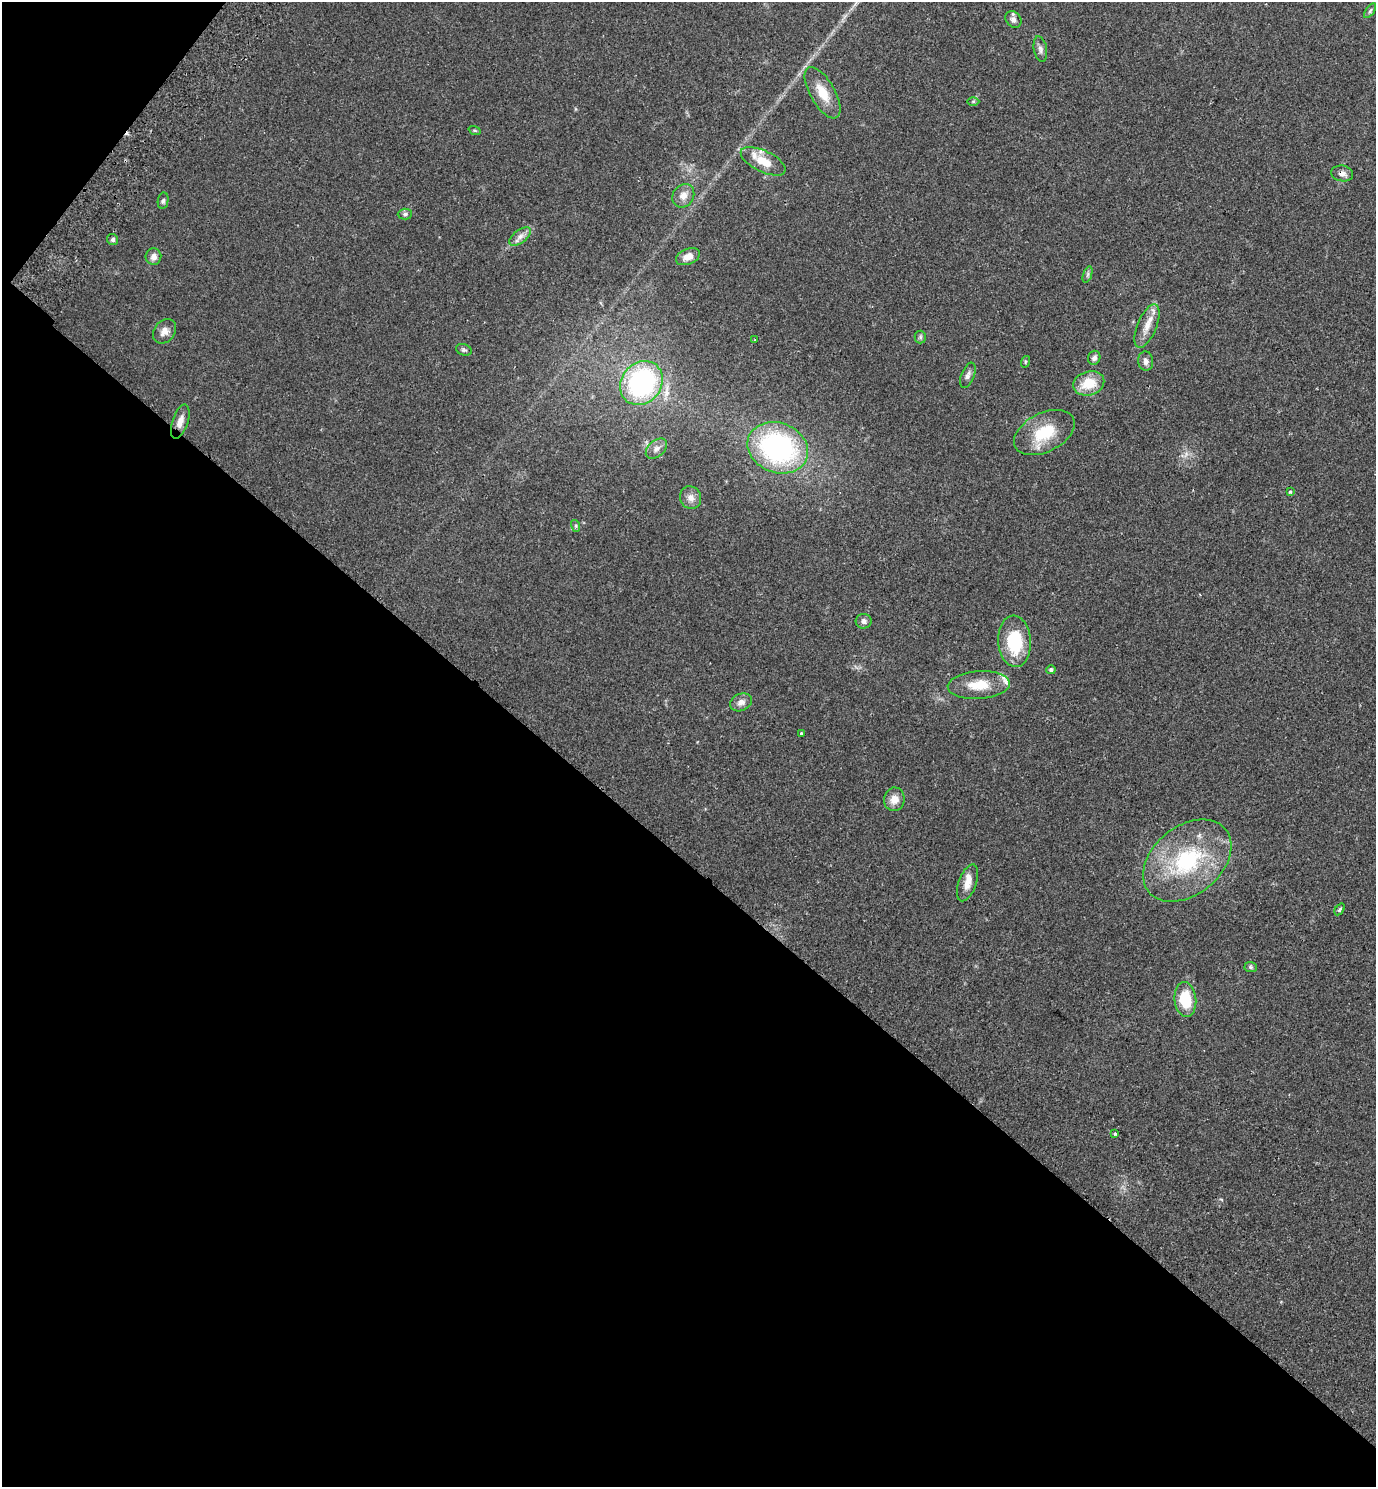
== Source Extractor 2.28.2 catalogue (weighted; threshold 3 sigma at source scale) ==
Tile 9 of 4 x 4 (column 1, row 3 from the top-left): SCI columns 204-1577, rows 1528-3012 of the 6042 x 6022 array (HDU 1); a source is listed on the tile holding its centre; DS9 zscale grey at full resolution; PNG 1378 x 1489 px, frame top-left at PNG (2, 2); each listed source drawn as its Kron ellipse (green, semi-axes under 4 px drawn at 4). Shown black and unused: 43% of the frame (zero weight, under 2 of 3 exposures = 3% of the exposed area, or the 3 px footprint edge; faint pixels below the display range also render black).
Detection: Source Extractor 2.28.2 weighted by HDU 2 'WHT'; one run over the whole footprint, this tile lists its part. Background 0.0878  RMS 0.008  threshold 0.036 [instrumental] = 3 sigma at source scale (4.5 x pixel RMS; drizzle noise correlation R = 1.50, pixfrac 1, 0.05/0.05 arcsec/px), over >= 5 px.
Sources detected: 49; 2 inside a brighter listed object's ellipse — not listed separately; the other 47 listed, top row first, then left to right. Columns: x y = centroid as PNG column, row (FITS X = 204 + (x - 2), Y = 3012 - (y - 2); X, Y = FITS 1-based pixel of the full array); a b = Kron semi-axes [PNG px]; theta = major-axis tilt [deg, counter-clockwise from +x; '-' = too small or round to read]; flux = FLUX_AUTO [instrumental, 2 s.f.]
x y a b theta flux
1370 11 8 4 55 1.5
1013 20 9 7 -49 3.6
1040 49 13 6 -79 3.1
822 93 29 12 -60 16
973 101 6 4 0 1.1
475 130 6 4 -19 0.94
763 161 24 10 -26 16
1342 173 11 8 -8 3.7
683 196 12 10 57 6.5
163 201 8 5 79 1.7
405 214 7 5 1 1.7
520 236 12 6 37 4.2
113 240 6 5 - 1.6
153 257 8 8 - 4.3
688 257 12 7 23 6.4
1088 274 8 3 71 1.5
1147 326 23 9 68 9.8
164 331 13 10 54 5.9
920 337 6 6 - 1.6
755 340 3 3 - 0.79
464 350 8 5 -19 1.6
1094 358 7 6 - 2.8
1146 361 10 7 -84 3.2
1025 362 6 3 72 0.91
968 375 13 6 67 3.2
641 383 23 20 51 120
1089 383 16 12 16 18
180 421 18 8 72 6.6
1044 433 32 19 27 30
778 448 31 25 -21 140
656 449 12 8 41 4
1290 492 4 4 - 0.82
691 497 11 10 - 5.2
576 526 6 4 -72 1.1
864 621 8 7 - 2.8
1015 641 26 16 -86 38
1051 670 5 4 - 1.9
979 685 31 14 4 20
741 702 11 8 24 4.5
801 733 3 2 - 0.75
894 799 12 10 82 7.9
1187 861 50 34 39 78
967 883 19 9 70 7.9
1340 909 6 3 54 1.5
1251 967 6 5 - 1.5
1185 1000 17 11 -84 26
1115 1134 3 3 - 1.3
Overlapping masked pixels (flux is a lower limit): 1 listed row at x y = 1342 173